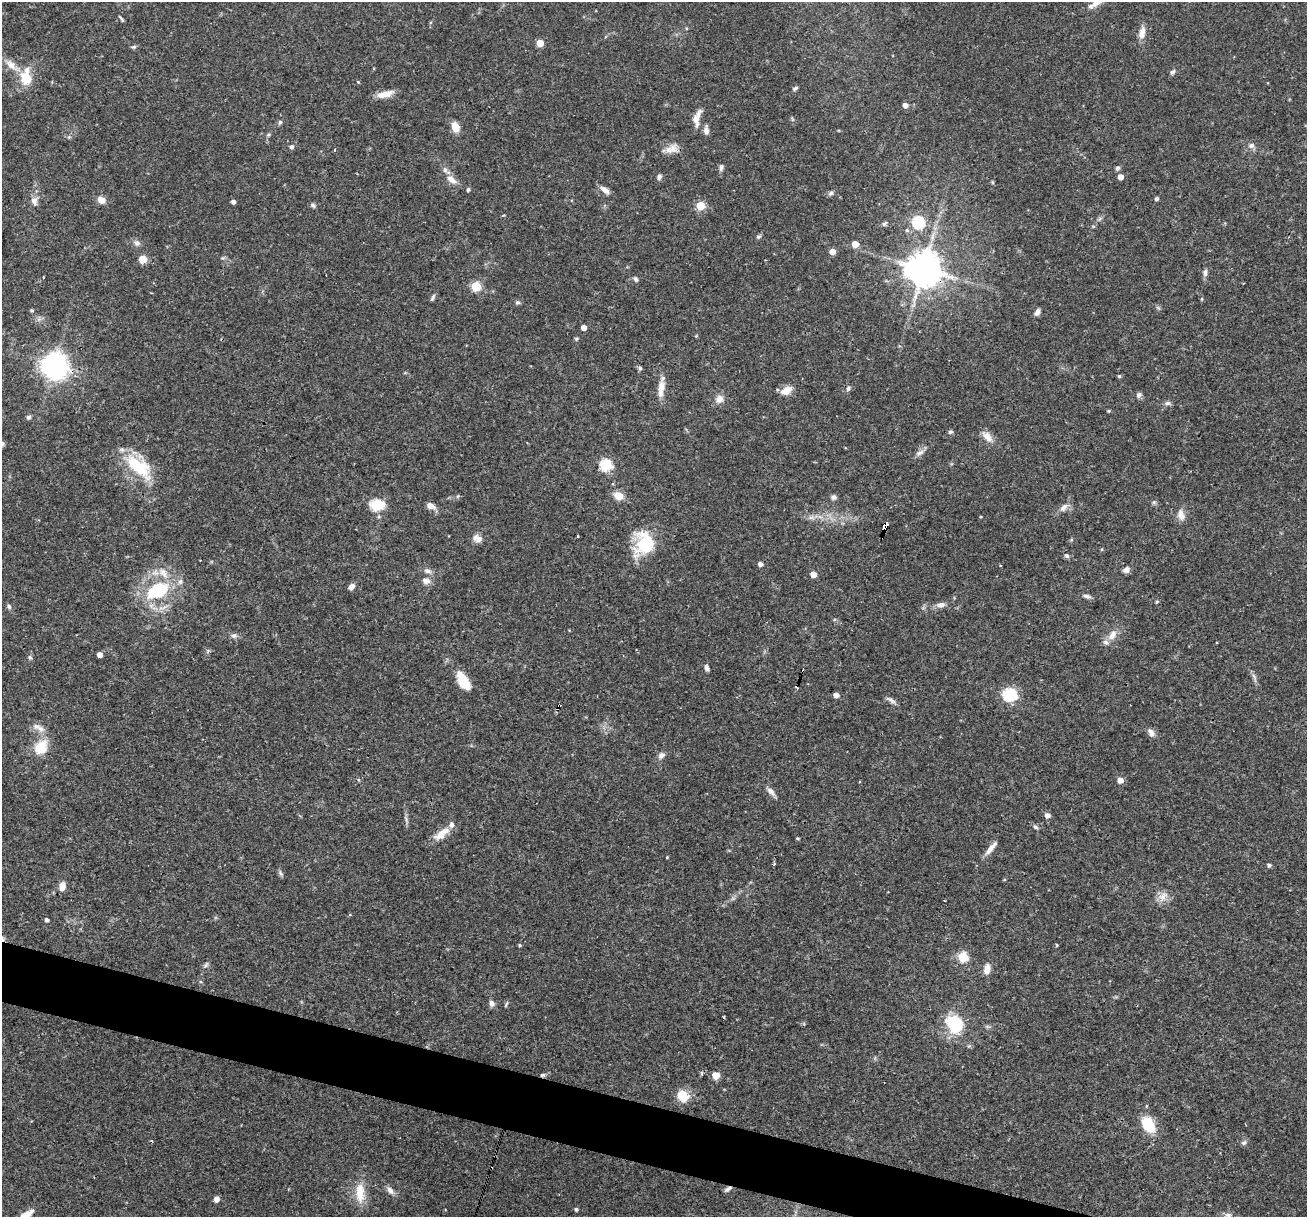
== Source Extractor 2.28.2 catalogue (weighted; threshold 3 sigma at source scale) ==
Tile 6 of 4 x 4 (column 2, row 2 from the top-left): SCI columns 1306-2610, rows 2682-3896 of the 5220 x 5236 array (HDU 1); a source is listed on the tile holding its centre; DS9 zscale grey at full resolution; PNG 1309 x 1219 px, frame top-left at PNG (2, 2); no overlay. Shown black and unused: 4% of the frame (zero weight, under 3 of 4 exposures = <1% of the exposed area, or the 3 px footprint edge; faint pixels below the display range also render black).
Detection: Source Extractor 2.28.2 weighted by HDU 2 'WHT'; one run over the whole footprint, this tile lists its part. Background 0.0571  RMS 0.0033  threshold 0.0146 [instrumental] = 3 sigma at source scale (4.5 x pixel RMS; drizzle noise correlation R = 1.50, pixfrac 1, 0.05/0.05 arcsec/px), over >= 5 px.
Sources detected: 157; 1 inside a brighter object's white glare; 4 cosmic-ray / hot-pixel residue — not listed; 6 inside a brighter listed object's ellipse — not listed separately; the other 146 listed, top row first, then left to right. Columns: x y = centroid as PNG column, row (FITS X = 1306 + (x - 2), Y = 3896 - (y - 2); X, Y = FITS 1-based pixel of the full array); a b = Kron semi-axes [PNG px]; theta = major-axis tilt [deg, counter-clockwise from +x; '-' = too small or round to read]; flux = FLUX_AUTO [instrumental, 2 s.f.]
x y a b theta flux
1090 6 8 7 - 1
1142 33 17 8 77 2.6
540 43 5 5 - 5.6
134 47 7 5 19 0.57
11 65 19 9 -39 3.3
1172 72 8 5 31 0.71
26 77 25 15 -88 7.3
795 88 8 4 31 0.62
385 94 22 7 15 3.3
905 105 5 4 - 2
697 118 20 8 76 3.2
280 122 5 5 - 0.6
455 127 9 7 -65 4.7
706 130 10 6 90 1.6
268 135 5 4 - 0.46
1251 145 8 7 - 1.2
292 147 6 5 - 0.8
671 149 18 11 26 2.9
335 150 4 2 - 0.28
721 167 8 5 81 0.99
1117 168 6 6 - 0.72
659 177 8 6 74 0.8
1120 177 5 4 - 2.3
451 179 15 8 -33 2.6
468 190 4 4 - 0.65
605 190 14 6 -36 1.8
831 193 7 5 18 0.81
1157 199 4 4 - 0.74
101 200 8 7 - 2.3
34 201 12 8 -71 1.7
233 202 4 4 - 1.1
313 205 7 5 -35 0.72
700 206 5 5 - 12
918 222 6 6 - 32
884 224 10 4 45 0.62
907 230 6 5 - 0.61
758 237 7 4 7 0.56
137 243 9 7 -42 1.2
855 244 5 5 - 4.9
832 252 5 4 - 3.2
143 259 5 5 - 8
924 269 11 11 - 620
1205 272 9 6 79 1.1
44 277 3 2 - 0.39
636 279 7 5 -66 0.74
476 286 5 5 - 17
432 298 10 4 63 0.67
1202 299 4 4 - 0.35
517 302 6 5 - 0.63
31 310 5 4 - 0.39
1037 312 9 5 58 1.2
583 327 4 4 - 2
576 339 5 4 - 0.48
55 363 9 7 -8 220
640 368 5 4 - 0.71
1119 376 4 4 - 0.45
662 387 16 10 86 3.2
848 388 8 5 54 0.7
786 390 14 9 27 3.5
1139 395 7 6 - 0.94
719 399 11 10 - 2.2
1168 403 9 5 -4 0.86
1109 411 4 3 - 0.38
28 417 6 5 - 0.78
950 432 6 5 - 0.55
987 437 17 9 -46 2.7
2 444 7 6 - 0.89
920 453 12 6 24 1.3
606 465 6 6 - 30
138 466 38 17 -40 15
458 496 6 3 71 0.38
619 496 7 6 - 6
833 497 7 6 - 0.94
1154 502 6 4 44 0.53
376 505 7 6 - 28
431 506 9 7 -27 2.1
1064 507 14 7 45 1.8
1181 515 15 9 -76 2.4
811 517 8 5 0 0.96
980 517 3 3 - 0.29
885 526 8 4 68 9.7
577 536 2 2 - 0.39
882 537 4 3 - 5.2
478 539 12 8 48 1.7
644 543 29 22 80 14
1102 549 4 4 - 0.37
1067 556 7 6 - 0.69
760 564 5 4 - 1.3
1126 570 8 6 41 1.4
427 571 8 6 11 0.99
813 574 5 4 - 3.6
426 580 9 8 - 1.9
352 586 8 5 45 1.5
158 591 28 16 25 19
1087 596 11 5 -12 0.95
1157 602 5 4 - 0.41
941 605 12 7 9 1.6
9 606 7 5 -84 0.7
1112 635 17 9 59 3.2
234 636 8 6 22 0.99
100 654 4 4 - 1.9
30 657 6 5 - 0.56
707 668 7 4 -63 1
1254 677 11 4 -57 0.95
463 681 23 11 -61 6.5
836 695 4 4 - 2
1010 695 6 6 - 48
892 700 13 5 -35 1.1
558 708 5 3 - 5.4
41 729 13 8 -44 2.2
1151 732 11 7 -60 1.6
40 748 6 6 - 23
661 755 10 7 34 1.3
1120 780 5 5 - 2.4
771 791 12 7 -42 1.7
1047 815 5 5 - 1.7
1035 827 7 5 -28 0.66
441 834 25 10 39 4.2
991 848 21 6 50 2.4
667 857 3 3 - 0.24
774 864 3 3 - 0.53
1269 865 4 4 - 0.77
281 873 8 5 -69 0.71
62 886 9 6 81 2.6
1163 896 14 9 61 2.5
944 900 2 2 - 0.25
47 920 4 4 - 0.89
520 945 4 4 - 0.4
1057 945 4 3 - 0.33
963 957 5 5 - 19
206 965 8 4 53 0.63
987 969 13 7 77 2.4
492 1003 7 6 - 1.3
954 1023 18 15 -54 16
542 1075 7 5 16 0.69
716 1075 5 5 - 5.9
682 1096 12 10 -41 7.1
1148 1124 14 10 -58 12
1244 1143 7 6 - 0.81
728 1189 10 4 38 0.84
390 1190 11 7 -43 1.6
360 1193 30 12 -87 6.4
216 1199 6 5 - 1.4
576 1209 4 4 - 0.66
26 1215 18 7 32 3.3
1228 1216 11 7 -46 1.8
Overlapping masked pixels (flux is a lower limit): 8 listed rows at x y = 924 269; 55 363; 885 526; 882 537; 558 708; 441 834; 542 1075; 728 1189
Isophote crosses this tile's border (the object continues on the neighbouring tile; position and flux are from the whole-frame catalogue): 3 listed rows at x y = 2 444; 26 1215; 1228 1216